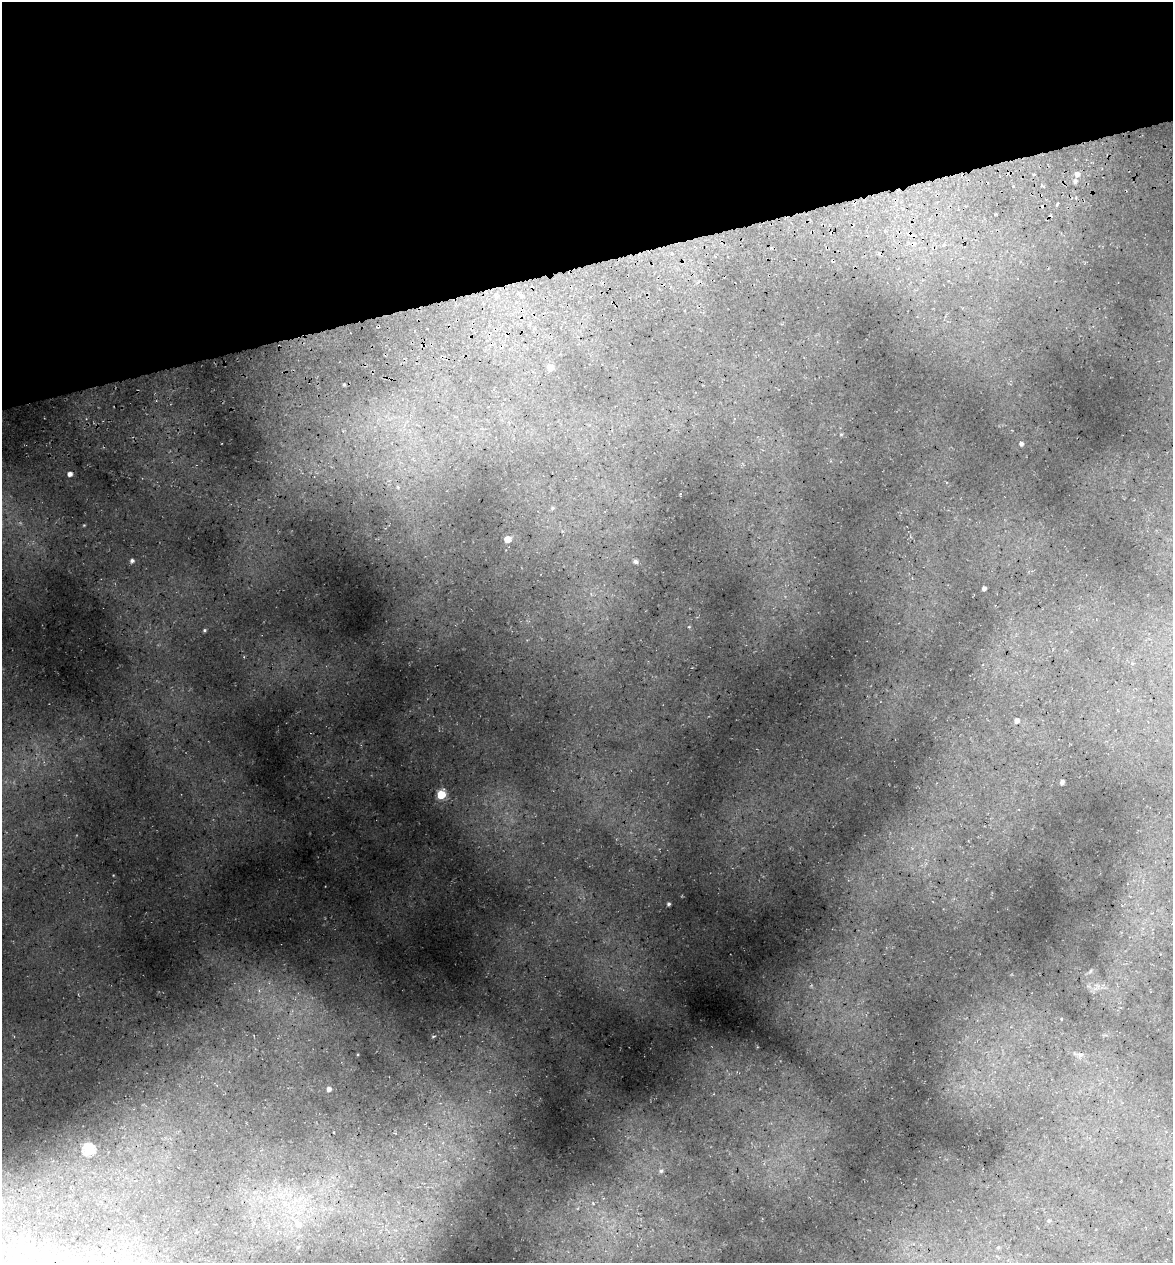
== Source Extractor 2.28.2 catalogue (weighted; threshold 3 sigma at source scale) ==
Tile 3 of 4 x 4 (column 3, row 1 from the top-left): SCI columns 2485-3655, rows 3857-5117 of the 4922 x 5194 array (HDU 1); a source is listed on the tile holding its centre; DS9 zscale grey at full resolution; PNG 1175 x 1265 px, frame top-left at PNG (2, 2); no overlay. Shown black and unused: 21% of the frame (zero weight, under 3 of 5 exposures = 5% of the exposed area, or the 3 px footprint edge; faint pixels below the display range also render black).
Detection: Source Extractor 2.28.2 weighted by HDU 2 'WHT'; one run over the whole footprint, this tile lists its part. Background 0.16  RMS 0.0083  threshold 0.0373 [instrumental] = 3 sigma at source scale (4.5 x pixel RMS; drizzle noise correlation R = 1.50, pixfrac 1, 0.0396/0.0396 arcsec/px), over >= 5 px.
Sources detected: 27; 1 cosmic-ray / hot-pixel residue — not listed; the other 26 listed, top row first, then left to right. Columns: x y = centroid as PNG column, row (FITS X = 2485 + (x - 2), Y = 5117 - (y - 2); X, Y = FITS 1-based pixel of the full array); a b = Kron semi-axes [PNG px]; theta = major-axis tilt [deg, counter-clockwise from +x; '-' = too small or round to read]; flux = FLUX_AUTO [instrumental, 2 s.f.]
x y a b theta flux
1077 174 6 6 - 3.2
1075 181 6 5 - 2.2
1013 186 4 3 - 1.6
522 296 5 5 - 1.6
550 367 5 5 - 7.7
344 385 5 3 - 0.72
841 434 5 3 - 0.82
1021 444 4 4 - 2.1
70 474 4 4 - 3.7
398 487 6 5 - 1.5
552 508 5 5 - 1.2
508 539 5 5 - 12
132 561 6 5 - 1.8
635 561 6 5 - 2.1
984 588 4 4 - 2.3
204 630 5 4 - 1
1017 721 5 5 - 3.2
1062 782 5 3 - 2.2
441 795 5 5 - 33
669 904 3 3 - 1.2
329 1089 5 4 - 2.5
89 1150 6 5 - 72
661 1171 5 5 - 1.4
1049 1221 5 3 - 0.85
298 1224 8 8 - 5.7
998 1247 5 4 - 0.82
Unlisted compact peaks at least as high as the median listed source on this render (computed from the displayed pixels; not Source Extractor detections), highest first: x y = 113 875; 358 1054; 689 627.